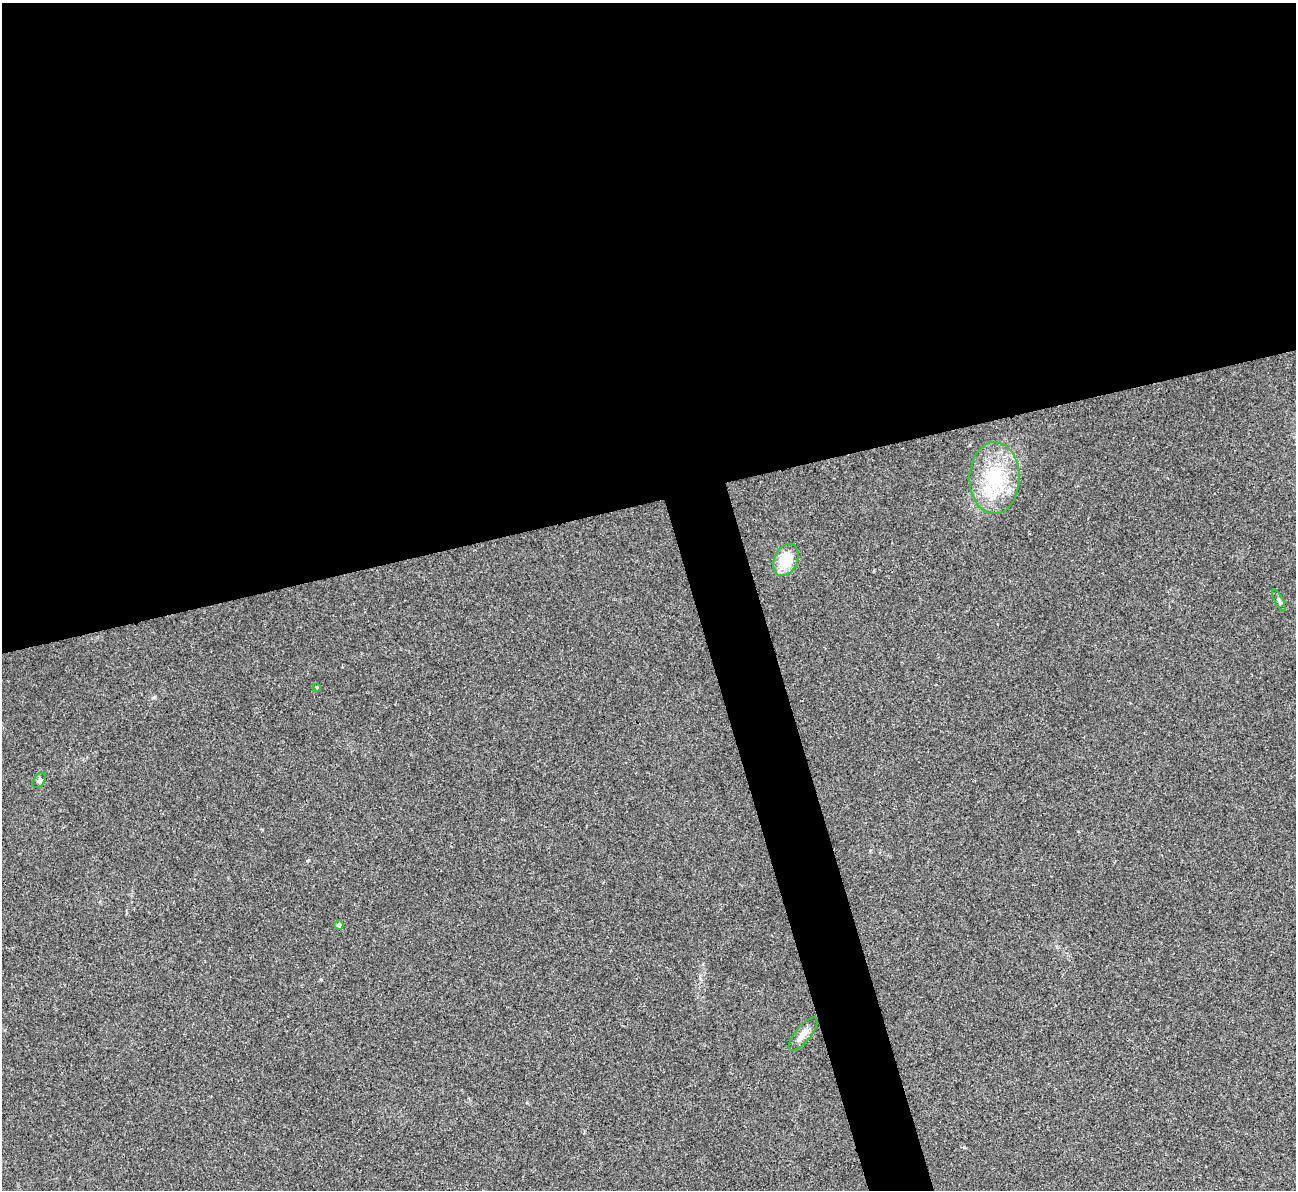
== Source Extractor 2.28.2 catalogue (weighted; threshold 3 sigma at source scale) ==
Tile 2 of 4 x 4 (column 2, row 1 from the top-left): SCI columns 1298-2591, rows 3831-5018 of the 5180 x 5164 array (HDU 1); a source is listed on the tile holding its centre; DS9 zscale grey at full resolution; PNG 1298 x 1192 px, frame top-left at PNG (2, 3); each listed source drawn as its Kron ellipse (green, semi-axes under 4 px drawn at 4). Shown black and unused: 45% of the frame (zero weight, under 3 of 4 exposures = <1% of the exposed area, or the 3 px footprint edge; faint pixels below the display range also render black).
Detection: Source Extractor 2.28.2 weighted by HDU 2 'WHT'; one run over the whole footprint, this tile lists its part. Background 0.0653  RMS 0.005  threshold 0.0223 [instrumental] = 3 sigma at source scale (4.5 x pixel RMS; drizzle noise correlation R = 1.50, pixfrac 1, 0.05/0.05 arcsec/px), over >= 5 px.
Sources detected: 7; all 7 listed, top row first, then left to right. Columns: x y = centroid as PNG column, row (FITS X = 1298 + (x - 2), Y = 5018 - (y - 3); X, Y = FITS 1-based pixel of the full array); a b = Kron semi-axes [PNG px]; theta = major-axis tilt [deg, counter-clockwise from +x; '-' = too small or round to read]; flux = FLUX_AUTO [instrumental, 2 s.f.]
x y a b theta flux
994 478 36 25 89 30
786 560 17 11 67 15
1279 601 12 3 -64 1
316 687 4 2 - 0.34
39 780 8 5 52 1.2
339 925 5 4 - 1.5
803 1034 20 7 50 4.5